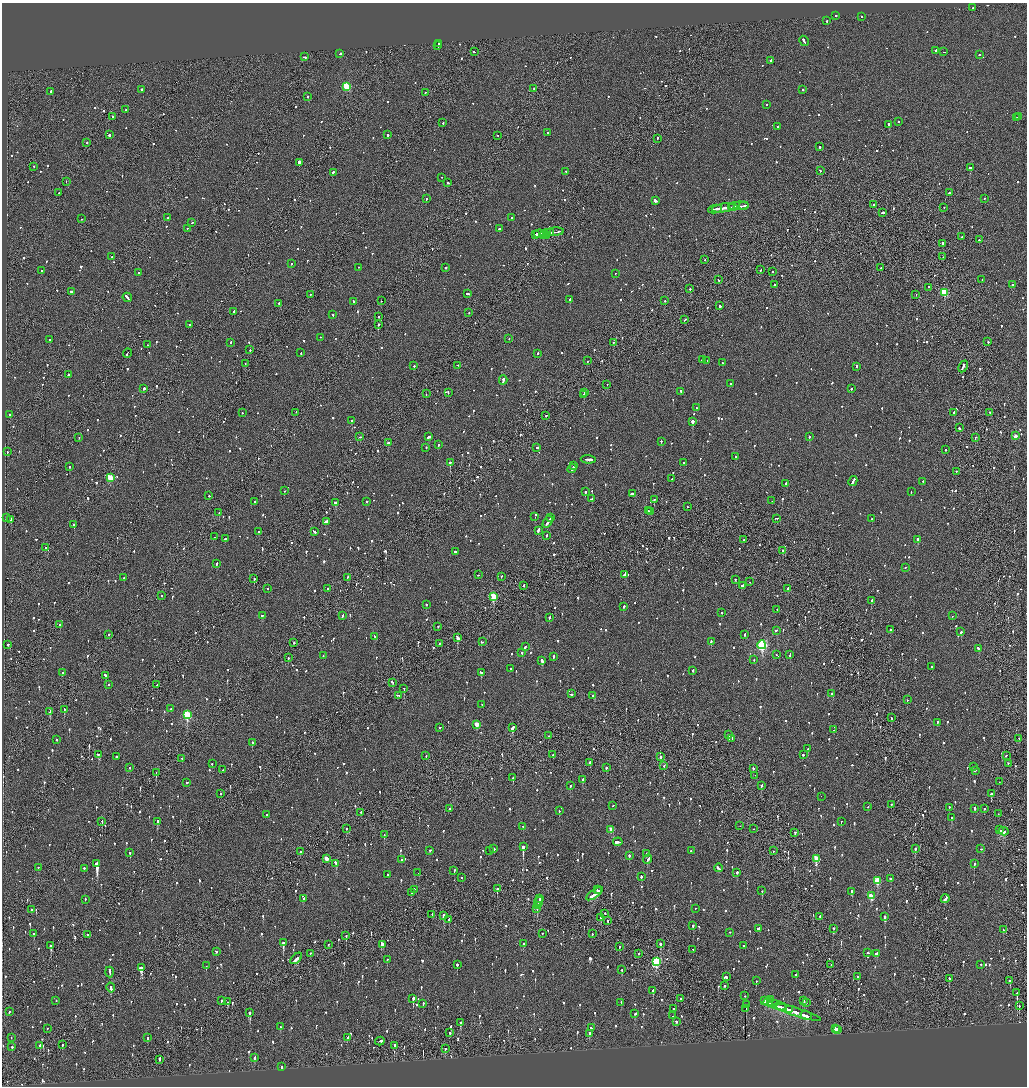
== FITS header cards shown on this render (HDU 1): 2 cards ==
NAXIS1  =                 2050
NAXIS2  =                 2168

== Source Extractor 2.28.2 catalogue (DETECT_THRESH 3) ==
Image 2050 x 2168 px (HDU 1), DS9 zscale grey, zoomed out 1/2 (1 PNG px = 2 x 2 image px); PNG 1029 x 1088 px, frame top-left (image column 2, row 2168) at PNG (2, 3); each listed source drawn as its Kron ellipse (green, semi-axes under 4 px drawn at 4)
Background -0.077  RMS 0.063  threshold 0.188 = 3 sigma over >= 5 px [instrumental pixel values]
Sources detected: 1694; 62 cannot appear on this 1/2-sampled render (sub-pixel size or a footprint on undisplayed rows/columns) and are neither listed nor drawn; of the other 1632, the 500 brightest by FLUX_AUTO listed and drawn (1132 fainter detections omitted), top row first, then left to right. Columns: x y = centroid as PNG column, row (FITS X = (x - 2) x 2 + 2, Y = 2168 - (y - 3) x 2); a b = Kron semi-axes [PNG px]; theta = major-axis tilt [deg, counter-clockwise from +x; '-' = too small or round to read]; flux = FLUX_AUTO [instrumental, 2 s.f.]
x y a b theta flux
973 8 2 2 - 390
836 16 2 2 - 540
861 17 2 2 - 100
827 21 2 2 - 110
804 41 5 2 - 200
439 44 2 2 - 220
438 46 3 2 - 280
935 51 3 2 - 200
474 52 2 2 - 99
944 52 2 1 - 84
340 54 2 2 - 86
979 55 2 1 - 96
305 57 3 2 - 140
771 61 3 2 - 96
346 87 3 3 - 640
534 89 2 2 - 85
141 90 2 2 - 430
803 90 2 2 - 150
51 92 2 2 - 390
425 93 2 1 - 200
307 97 2 2 - 270
766 105 2 2 - 75
125 110 2 2 - 95
113 117 2 2 - 130
1019 117 2 2 - 88
1017 118 2 2 - 97
898 122 2 2 - 67
443 123 2 2 - 96
889 125 2 2 - 410
778 127 2 2 - 160
548 133 2 2 - 77
109 135 2 2 - 450
388 135 2 2 - 200
498 136 2 1 - 91
657 139 3 2 - 96
87 143 2 2 - 98
820 147 2 2 - 67
299 163 4 2 - 740
34 167 2 2 - 75
970 168 2 2 - 1200
820 171 2 2 - 130
566 172 2 2 - 130
333 173 2 2 - 470
442 178 2 2 - 80
66 182 2 1 - 72
448 183 3 2 - 91
59 193 2 2 - 120
949 193 2 2 - 150
426 199 2 2 - 61
985 199 2 2 - 70
655 201 3 2 - 470
874 205 2 2 - 210
739 206 10 2 3 560
744 206 5 1 - 260
733 207 4 1 - 190
723 208 12 2 8 610
944 208 2 2 - 220
715 210 7 2 8 290
883 213 3 2 - 250
168 218 2 2 - 100
512 218 2 2 - 420
81 219 2 2 - 65
192 223 2 1 - 72
187 229 2 2 - 78
499 229 2 2 - 270
554 232 10 2 5 630
547 233 3 1 - 220
551 233 3 1 - 240
539 234 5 2 - 270
544 234 3 2 - 410
536 235 3 2 - 250
544 236 2 2 - 470
547 236 2 2 - 200
962 237 3 2 - 80
979 240 2 2 - 97
943 244 2 2 - 2500
112 257 2 2 - 100
943 257 2 1 - 130
705 260 2 1 - 270
291 264 2 2 - 120
358 268 2 2 - 110
446 268 2 2 - 140
881 268 2 1 - 94
761 270 2 1 - 82
41 271 2 2 - 110
773 272 2 1 - 63
138 273 3 2 - 130
615 274 2 2 - 84
718 280 2 2 - 62
982 280 2 2 - 80
774 285 2 2 - 62
1012 285 2 2 - 200
928 288 2 1 - 72
690 289 2 2 - 160
71 292 2 2 - 210
944 293 3 3 - 560
467 294 3 2 - 180
310 295 2 1 - 67
916 295 2 1 - 180
127 298 5 2 - 510
570 300 2 1 - 470
381 301 2 2 - 75
665 301 2 2 - 120
354 302 3 2 - 150
279 304 2 2 - 120
720 306 2 2 - 220
234 312 3 2 - 190
469 313 2 2 - 110
333 315 2 2 - 83
378 317 2 2 - 110
685 320 2 1 - 130
189 325 2 2 - 69
378 325 2 2 - 360
320 338 2 2 - 190
509 339 2 2 - 67
50 340 2 2 - 250
988 342 2 2 - 97
231 343 3 2 - 63
613 343 2 1 - 240
147 345 2 2 - 67
250 350 2 2 - 100
301 353 2 2 - 140
127 354 5 1 - 190
538 354 2 2 - 72
702 360 2 2 - 61
587 361 2 2 - 73
707 361 2 2 - 78
723 363 2 2 - 66
245 364 2 2 - 63
414 366 2 2 - 180
458 366 2 2 - 62
857 367 2 2 - 79
963 367 6 2 64 300
68 375 2 2 - 130
503 380 4 2 - 340
731 384 2 2 - 110
607 385 2 1 - 160
144 389 3 2 - 190
851 389 2 2 - 110
681 392 3 2 - 150
448 393 3 2 - 120
584 393 2 1 - 270
426 394 2 1 - 72
584 395 3 2 - 320
696 408 3 2 - 120
954 412 2 2 - 190
242 413 2 2 - 69
296 413 2 1 - 64
990 413 2 1 - 270
10 415 2 2 - 79
546 416 2 2 - 95
352 421 2 2 - 150
693 422 2 2 - 1300
959 428 2 2 - 92
1015 436 3 2 - 87
360 437 2 2 - 62
429 437 4 2 - 140
809 437 2 2 - 120
79 438 2 1 - 69
975 438 2 1 - 67
661 442 2 2 - 180
388 443 2 2 - 200
438 445 2 2 - 200
426 448 2 2 - 73
537 448 3 2 - 130
946 450 2 2 - 76
7 452 2 2 - 290
736 457 2 2 - 72
588 460 8 2 -3 300
450 463 2 2 - 570
683 463 2 2 - 65
574 466 3 1 - 140
70 467 2 2 - 66
572 469 4 2 - 260
956 472 2 2 - 73
110 478 3 3 - 430
672 479 2 1 - 99
853 482 5 2 - 280
923 482 2 2 - 62
785 484 3 2 - 68
284 491 2 2 - 77
585 492 2 2 - 160
911 492 2 2 - 69
633 494 3 2 - 260
209 496 2 2 - 84
591 499 3 2 - 84
654 500 2 2 - 88
772 501 2 1 - 200
255 502 2 2 - 68
367 502 2 2 - 69
336 503 3 2 - 280
687 507 2 1 - 67
648 511 3 1 - 190
650 512 3 2 - 210
219 513 2 2 - 93
535 517 2 2 - 110
6 518 2 2 - 90
550 518 4 2 - 230
776 519 4 2 - 240
872 519 2 2 - 89
11 520 2 2 - 570
326 522 3 2 - 830
548 522 6 2 59 190
74 525 2 2 - 380
538 531 4 2 - 360
259 532 2 2 - 120
314 532 4 2 - 190
547 536 3 2 - 76
214 537 2 2 - 120
225 539 2 2 - 91
744 540 2 2 - 73
917 540 2 2 - 910
46 548 2 2 - 97
783 551 2 2 - 150
456 552 3 2 - 100
217 564 2 2 - 86
905 568 2 2 - 69
478 575 2 1 - 79
624 575 3 2 - 220
501 577 2 2 - 69
124 578 2 2 - 80
347 578 3 2 - 140
254 579 2 1 - 120
735 580 2 2 - 87
750 582 2 1 - 190
523 586 2 2 - 320
742 586 4 2 - 960
268 589 2 2 - 88
328 589 2 2 - 260
788 589 3 2 - 220
161 596 2 2 - 98
493 597 4 3 - 570
872 601 3 2 - 140
426 605 2 2 - 94
624 607 3 2 - 150
777 610 2 2 - 66
722 613 2 2 - 300
262 616 3 2 - 160
343 616 3 2 - 110
952 616 2 2 - 130
549 618 2 2 - 210
60 625 2 2 - 140
438 627 2 2 - 64
891 630 2 2 - 260
776 631 2 2 - 110
961 632 2 2 - 170
108 635 2 2 - 130
745 635 3 2 - 83
375 637 3 2 - 120
457 638 3 2 - 1300
482 642 2 2 - 250
711 642 2 2 - 110
294 643 2 2 - 110
439 644 2 2 - 93
8 645 2 2 - 74
762 645 4 4 - 1700
525 647 3 2 - 100
978 649 3 2 - 210
522 653 2 2 - 110
777 655 2 2 - 76
790 655 4 2 - 150
323 656 3 2 - 72
553 657 3 2 - 89
288 658 2 2 - 74
754 660 2 2 - 82
542 661 3 2 - 300
931 667 2 2 - 380
510 669 2 2 - 76
693 671 2 2 - 76
62 673 2 2 - 65
481 673 2 2 - 280
106 676 4 2 - 180
392 683 3 2 - 130
109 685 2 2 - 94
157 685 2 2 - 92
404 689 2 1 - 86
571 694 2 2 - 99
831 694 2 2 - 140
398 696 3 2 - 140
593 696 2 2 - 100
907 700 2 1 - 80
482 705 2 1 - 79
171 709 2 2 - 66
64 710 2 2 - 200
50 712 3 1 - 180
187 715 4 3 - 920
891 718 2 1 - 94
937 723 3 2 - 190
477 725 3 3 - 210
440 728 2 2 - 110
512 728 4 2 - 200
834 730 2 2 - 68
729 735 2 2 - 95
549 736 2 2 - 64
732 739 3 2 - 120
1019 739 2 2 - 87
57 740 3 2 - 75
252 743 2 2 - 140
808 749 2 2 - 100
98 755 4 2 - 150
553 755 2 2 - 70
803 755 2 2 - 140
426 756 2 2 - 250
1006 756 3 2 - 86
116 757 2 2 - 79
661 757 2 2 - 390
182 759 2 2 - 83
590 763 2 2 - 480
212 764 2 2 - 82
1008 764 2 2 - 61
664 766 2 2 - 70
973 767 2 2 - 77
129 768 2 2 - 140
606 768 2 2 - 110
753 769 2 2 - 95
223 770 2 2 - 130
975 771 2 2 - 84
156 773 2 1 - 190
755 776 2 1 - 240
513 778 2 2 - 72
582 780 2 2 - 200
999 782 2 1 - 120
187 783 2 2 - 110
570 786 2 2 - 350
761 786 3 2 - 81
221 794 2 2 - 110
991 794 2 2 - 95
821 797 2 1 - 66
891 805 2 2 - 89
613 806 2 2 - 79
868 807 2 2 - 290
949 808 2 2 - 64
449 809 2 2 - 77
975 809 2 2 - 170
984 809 2 2 - 140
559 811 2 2 - 82
361 813 2 1 - 69
998 814 2 1 - 78
267 815 2 2 - 62
951 818 2 2 - 65
102 821 2 2 - 61
157 822 3 2 - 390
841 822 2 2 - 77
740 826 2 1 - 68
523 827 2 2 - 67
346 829 2 2 - 140
754 829 2 1 - 66
611 830 3 3 - 190
999 830 2 1 - 120
1004 832 5 3 - 380
795 833 2 2 - 87
384 835 2 2 - 81
618 842 5 2 - 570
523 847 3 2 - 3000
494 849 2 2 - 120
915 849 3 1 - 980
981 849 2 2 - 78
430 851 2 2 - 130
490 851 2 2 - 90
691 851 2 1 - 150
773 851 2 1 - 86
300 852 2 2 - 140
130 853 2 2 - 93
647 854 2 2 - 170
629 856 2 2 - 180
326 859 3 3 - 120
816 859 3 3 - 320
401 860 2 1 - 160
648 860 5 2 - 200
336 863 4 2 - 260
97 864 3 2 - 3700
974 864 2 2 - 210
38 868 2 2 - 75
718 868 4 2 - 150
84 869 2 2 - 120
454 871 3 2 - 110
418 873 2 1 - 120
737 873 2 2 - 100
388 875 2 2 - 76
641 877 3 2 - 180
462 878 2 2 - 66
890 879 2 2 - 170
877 881 4 3 - 390
497 889 3 2 - 160
414 890 2 2 - 64
597 890 2 1 - 80
598 891 3 2 - 170
762 891 2 2 - 130
852 892 2 2 - 280
411 893 2 2 - 180
594 894 10 2 35 600
871 896 3 3 - 290
304 899 3 2 - 73
540 899 3 2 - 140
945 899 4 2 - 150
85 900 2 2 - 62
539 902 5 2 - 210
537 906 2 1 - 110
537 909 3 1 - 130
695 909 2 2 - 63
31 910 2 2 - 61
605 914 2 1 - 85
432 915 3 1 - 80
444 916 3 2 - 520
820 917 3 2 - 80
885 917 2 2 - 93
601 918 2 2 - 200
449 920 2 1 - 1000
608 921 3 2 - 130
693 926 2 2 - 94
758 929 4 2 - 230
834 929 2 2 - 100
1003 930 3 2 - 120
730 933 2 1 - 120
34 934 2 2 - 260
542 934 2 2 - 61
592 934 3 2 - 68
87 935 2 1 - 68
346 936 2 2 - 120
283 943 3 2 - 1000
523 944 2 2 - 150
660 944 3 2 - 92
329 945 2 1 - 110
382 945 3 2 - 370
51 946 2 2 - 340
743 946 2 2 - 66
619 947 2 1 - 180
693 950 2 2 - 84
216 952 2 2 - 71
868 953 3 2 - 76
310 954 2 1 - 89
638 954 2 1 - 85
876 954 4 2 - 120
296 959 7 2 43 220
387 960 2 2 - 110
656 962 4 3 - 1200
457 965 2 2 - 230
831 965 2 1 - 140
981 965 2 2 - 130
206 966 2 2 - 90
141 968 3 3 - 420
622 970 2 2 - 91
110 972 5 2 - 320
796 975 2 2 - 72
726 977 4 2 - 88
858 977 2 2 - 78
949 979 3 1 - 140
756 981 2 2 - 230
1010 981 2 2 - 210
724 986 2 2 - 74
111 988 5 2 - 260
653 991 3 2 - 220
1017 993 2 1 - 610
745 996 2 2 - 70
413 999 2 2 - 630
681 999 2 2 - 110
771 1000 2 2 - 170
56 1001 2 2 - 64
221 1001 2 2 - 71
765 1001 3 2 - 220
804 1001 2 2 - 130
227 1002 3 2 - 130
621 1003 2 2 - 85
768 1003 5 3 - 330
806 1003 2 2 - 83
423 1004 3 2 - 88
747 1005 2 2 - 62
777 1006 10 2 -18 490
1019 1006 2 1 - 110
782 1007 5 2 - 270
673 1009 2 1 - 62
746 1009 2 2 - 140
790 1010 2 2 - 150
9 1012 2 2 - 69
250 1013 2 2 - 410
797 1013 25 2 -18 810
635 1014 3 2 - 73
673 1016 3 2 - 270
806 1016 6 3 -18 280
676 1022 3 2 - 81
461 1023 2 2 - 310
280 1027 2 2 - 83
591 1028 3 2 - 180
47 1029 2 2 - 62
836 1029 4 2 - 200
838 1030 2 2 - 110
450 1033 2 2 - 120
589 1034 4 2 - 140
11 1038 2 1 - 98
147 1038 2 2 - 110
347 1038 2 2 - 72
380 1042 5 2 - 180
62 1045 2 2 - 74
40 1046 4 2 - 140
395 1046 2 2 - 150
12 1047 2 2 - 160
445 1049 2 2 - 210
255 1058 3 2 - 110
159 1060 3 1 - 1300
282 1067 2 2 - 280
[1132 fainter detections neither listed nor drawn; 62 sub-pixel or undisplayed-footprint detections neither listed nor drawn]